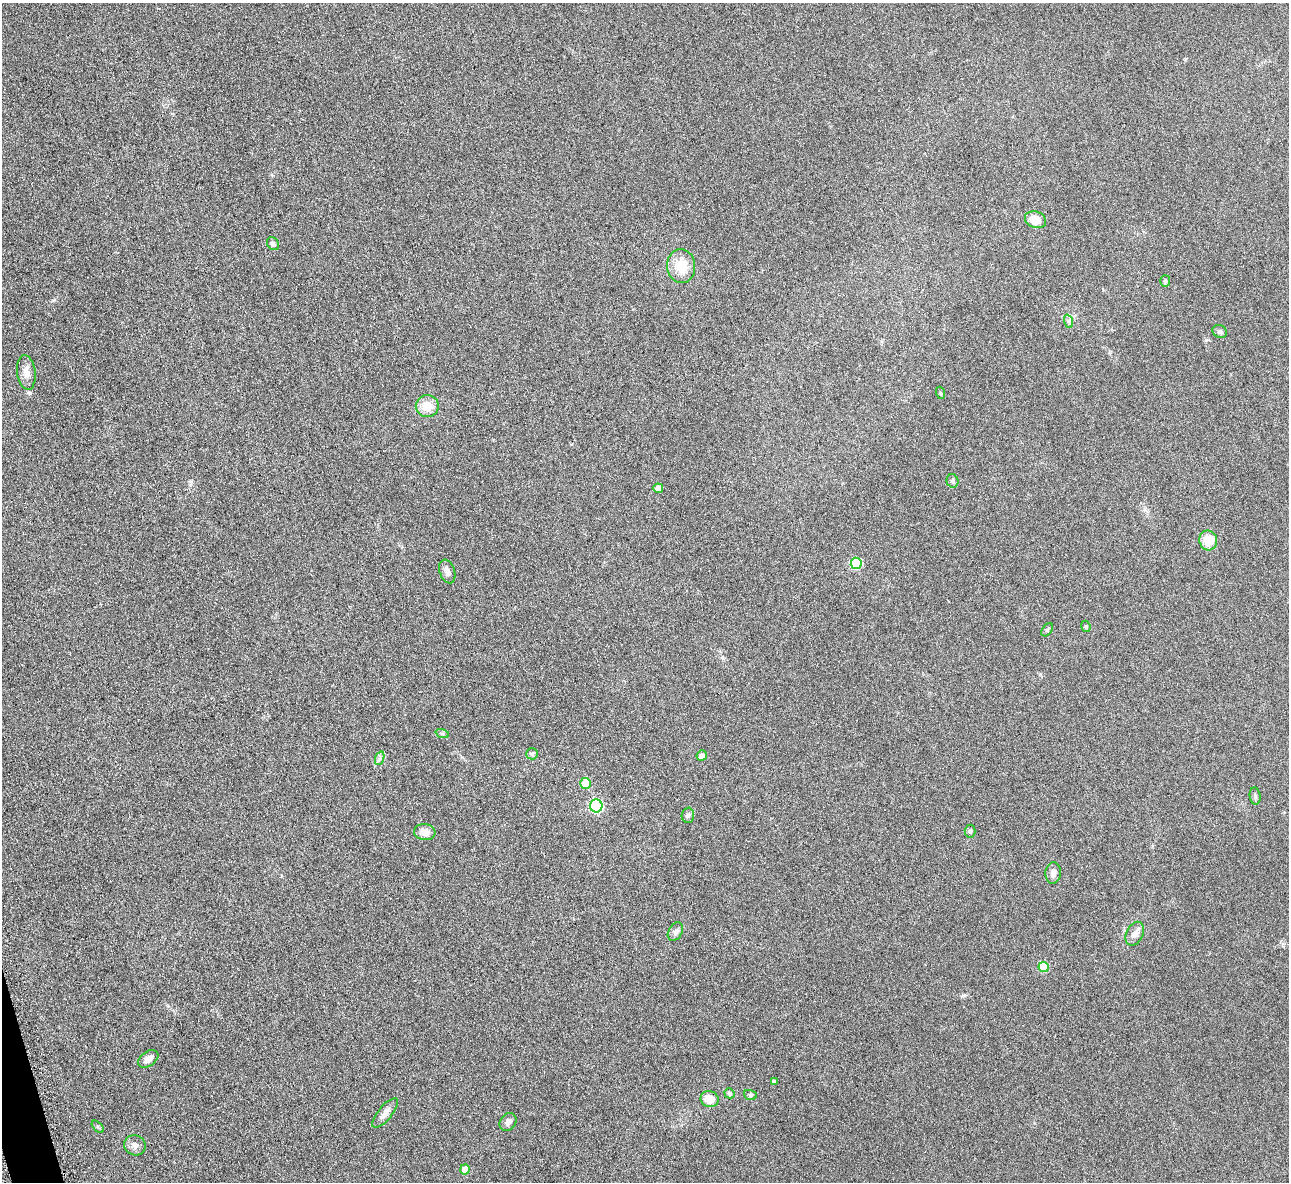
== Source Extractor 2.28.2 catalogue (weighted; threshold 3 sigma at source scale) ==
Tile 7 of 4 x 4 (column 3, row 2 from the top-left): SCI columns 2580-3866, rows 2518-3697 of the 5171 x 5154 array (HDU 1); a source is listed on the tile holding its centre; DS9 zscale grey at full resolution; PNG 1291 x 1184 px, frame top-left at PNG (2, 3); each listed source drawn as its Kron ellipse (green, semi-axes under 4 px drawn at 4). Shown black and unused: <1% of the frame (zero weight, under 3 of 6 exposures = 2% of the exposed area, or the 3 px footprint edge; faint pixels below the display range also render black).
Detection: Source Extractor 2.28.2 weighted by HDU 2 'WHT'; one run over the whole footprint, this tile lists its part. Background 0.121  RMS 0.011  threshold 0.043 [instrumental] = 3 sigma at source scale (4.09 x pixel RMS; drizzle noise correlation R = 1.36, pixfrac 0.8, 0.05/0.05 arcsec/px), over >= 5 px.
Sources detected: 40; all 40 listed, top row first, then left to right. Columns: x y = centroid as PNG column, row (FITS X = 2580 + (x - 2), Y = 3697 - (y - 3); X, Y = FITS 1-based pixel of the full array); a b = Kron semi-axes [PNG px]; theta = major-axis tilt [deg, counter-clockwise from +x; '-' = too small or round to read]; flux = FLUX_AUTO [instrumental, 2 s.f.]
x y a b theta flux
1035 220 11 8 -19 14
273 244 7 5 -51 2.6
681 266 17 14 -84 21
1165 281 6 5 - 1.5
1068 321 7 4 -71 2
1220 331 7 6 - 2.7
26 372 17 9 -83 8.1
941 393 6 4 -70 0.93
427 406 11 11 - 15
952 481 6 6 - 2
658 488 5 4 - 7.3
1208 540 10 8 -78 18
856 563 5 5 - 50
447 571 12 7 -70 4.7
1086 626 6 4 -68 1.3
1047 630 7 5 55 1.6
442 733 7 4 -19 1.6
532 754 6 5 - 1.5
702 756 5 5 - 4.8
380 758 7 4 71 2
586 783 5 5 - 25
1255 796 9 5 -82 2.4
596 806 6 6 - 100
688 815 7 6 - 2.3
970 831 6 5 - 1.7
425 832 11 8 -7 8.2
1053 873 10 7 84 4.9
675 932 10 6 61 3.2
1135 934 12 8 65 5.4
1043 967 5 5 - 27
148 1059 11 7 36 6.1
774 1081 4 3 - 1.8
729 1093 5 4 - 2.1
750 1095 6 5 - 1.5
710 1099 9 8 - 13
385 1113 18 7 50 6.3
508 1122 10 7 52 4.2
98 1127 7 4 -45 1.4
135 1145 11 10 - 4.8
465 1169 5 5 - 14